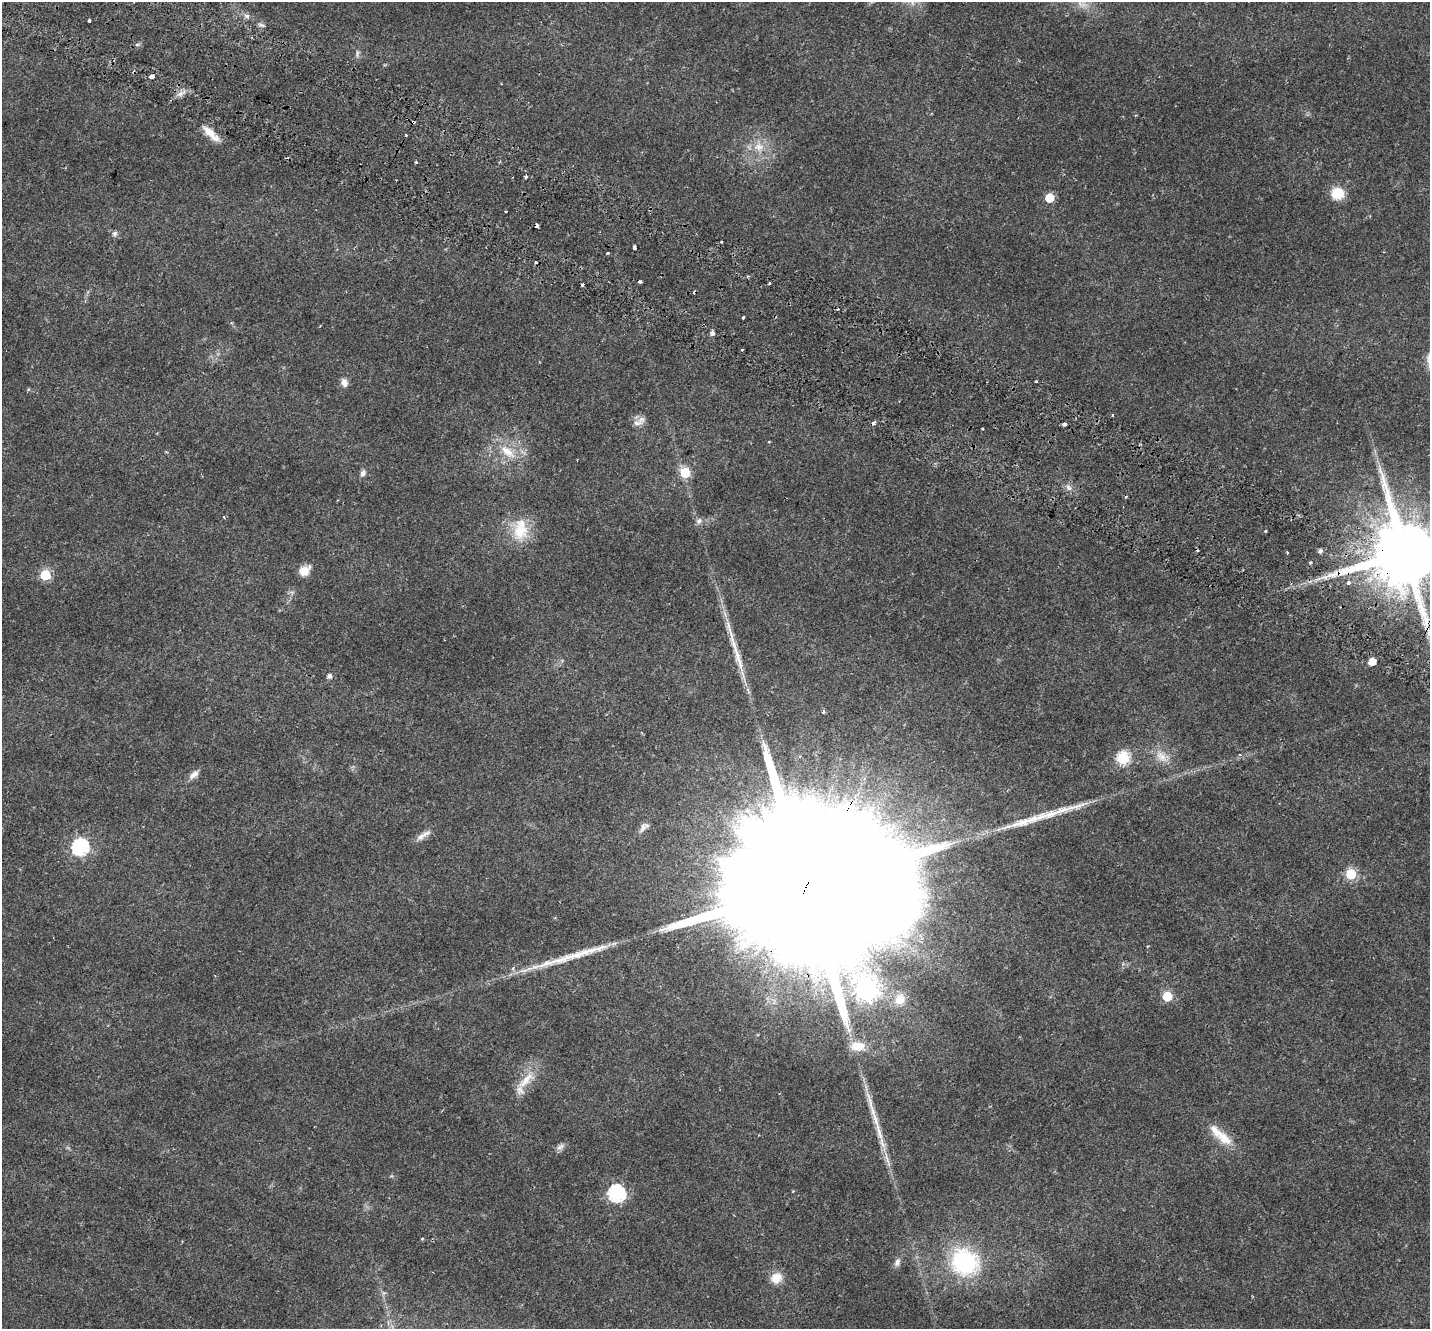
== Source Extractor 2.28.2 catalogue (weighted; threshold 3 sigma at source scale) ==
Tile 11 of 4 x 4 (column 3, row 3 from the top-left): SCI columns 2929-4356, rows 1621-2947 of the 5863 x 5958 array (HDU 1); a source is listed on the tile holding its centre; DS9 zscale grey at full resolution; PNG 1432 x 1331 px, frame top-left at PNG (2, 2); no overlay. Shown black and unused: <1% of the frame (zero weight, under 2 of 3 exposures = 5% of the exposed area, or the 3 px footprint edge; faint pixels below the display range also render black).
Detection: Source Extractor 2.28.2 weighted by HDU 2 'WHT'; one run over the whole footprint, this tile lists its part. Background 0.0194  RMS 0.0032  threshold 0.0146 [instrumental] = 3 sigma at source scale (4.5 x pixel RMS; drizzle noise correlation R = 1.50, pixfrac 1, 0.0396/0.0396 arcsec/px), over >= 5 px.
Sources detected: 79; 2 too faint to see at this stretch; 10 cosmic-ray / hot-pixel residue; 3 long thin detections or spike segments (spike, bleed or trail) — not listed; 2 inside a brighter listed object's ellipse — not listed separately; the other 62 listed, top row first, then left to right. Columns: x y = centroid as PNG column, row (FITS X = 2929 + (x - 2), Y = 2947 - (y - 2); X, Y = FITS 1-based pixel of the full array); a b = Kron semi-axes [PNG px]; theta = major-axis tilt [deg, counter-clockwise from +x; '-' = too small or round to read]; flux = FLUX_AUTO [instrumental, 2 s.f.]
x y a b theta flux
247 16 7 4 -71 0.63
89 20 3 3 - 0.73
262 25 9 4 -26 0.63
152 77 4 3 - 2.2
180 93 8 5 44 1.2
211 134 29 9 -43 4.1
759 147 15 11 4 3.8
416 162 3 3 - 0.41
526 176 3 3 - 0.99
1338 193 13 12 - 7
1049 198 6 5 - 12
536 226 4 3 - 2
115 234 7 6 - 1.1
634 247 4 3 - 3.4
769 283 3 3 - 0.61
743 317 3 3 - 1.4
712 333 5 4 - 1.1
742 350 3 3 - 0.54
344 382 10 7 -69 1.7
1113 415 4 2 - 0.26
637 423 17 8 10 1.8
982 429 2 2 - 0.3
769 442 3 3 - 0.36
507 452 27 12 -42 6.5
363 473 9 7 60 1
685 473 6 6 - 18
1069 487 10 6 -69 1.3
224 517 4 3 - 0.24
699 521 9 7 48 1.1
520 531 26 23 -75 10
1265 531 3 3 - 0.3
1320 551 5 5 - 0.86
1287 553 3 2 - 0.44
1405 553 21 18 37 4000
1311 563 3 3 - 0.8
304 570 13 9 37 3.8
45 575 6 6 - 19
1348 583 4 3 - 0.97
1429 634 8 5 -45 1.1
1372 661 5 5 - 6.4
329 676 5 5 - 1.1
823 712 5 4 - 0.59
1161 756 19 12 -50 4
1123 758 6 6 - 38
194 775 15 8 40 1.8
642 828 14 6 68 1.3
423 835 24 7 33 2.2
80 847 7 7 - 74
1351 874 6 6 - 21
806 888 96 43 63 48000
1167 996 6 6 - 15
900 999 17 13 48 4.8
857 1046 16 10 1 4.8
526 1080 37 10 46 5.8
876 1120 40 8 -74 6.9
1225 1139 22 14 -44 5.2
560 1147 14 6 31 1.3
793 1191 3 3 - 0.24
616 1193 7 7 - 71
897 1262 11 7 69 1.4
964 1262 31 27 -36 33
776 1278 15 13 35 3.9
Overlapping masked pixels (flux is a lower limit): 3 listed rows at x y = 536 226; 1405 553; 806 888
Isophote crosses this tile's border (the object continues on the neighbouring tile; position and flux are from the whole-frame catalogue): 2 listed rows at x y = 1405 553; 1429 634